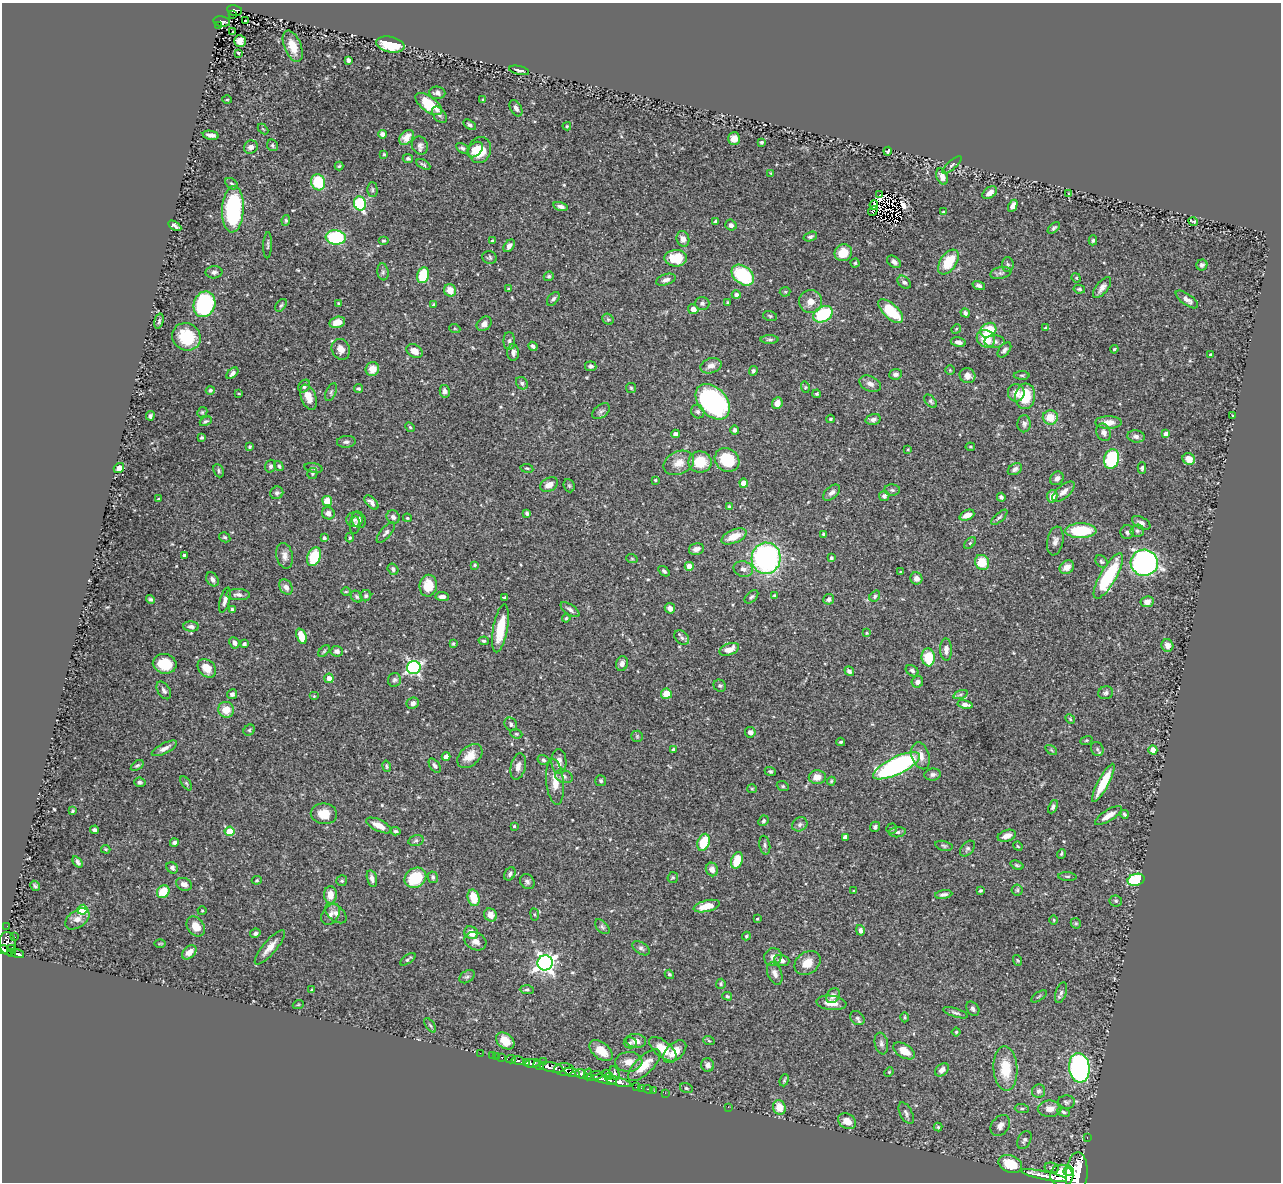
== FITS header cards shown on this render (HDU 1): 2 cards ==
NAXIS1  =                 1279
NAXIS2  =                 1180

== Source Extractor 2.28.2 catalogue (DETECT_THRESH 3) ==
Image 1279 x 1180 px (HDU 1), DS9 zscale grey, 1 PNG px = 1 image px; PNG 1283 x 1184 px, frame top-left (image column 1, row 1180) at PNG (2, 3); each listed source drawn as its Kron ellipse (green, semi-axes under 4 px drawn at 4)
Background 0.653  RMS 0.023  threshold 0.0681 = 3 sigma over >= 5 px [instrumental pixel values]
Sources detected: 537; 7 with non-positive FLUX_AUTO (blend fragments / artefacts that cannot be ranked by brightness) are neither listed nor drawn; of the other 530, the 500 brightest by FLUX_AUTO listed and drawn (30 fainter detections omitted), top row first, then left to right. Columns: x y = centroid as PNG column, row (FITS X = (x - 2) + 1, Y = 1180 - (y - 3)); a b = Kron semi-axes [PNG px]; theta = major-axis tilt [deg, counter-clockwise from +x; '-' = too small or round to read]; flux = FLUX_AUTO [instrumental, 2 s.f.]
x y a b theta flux
235 10 7 5 -11 130
232 15 3 2 - 21
246 21 3 2 - 4.3
222 22 8 5 -10 160
218 26 3 2 - 27
232 32 3 2 - 2.1
240 41 6 6 - 12
390 45 14 7 -12 66
293 46 16 8 -68 24
238 54 3 3 - 12
348 60 4 4 - 4.9
519 70 10 4 -12 4.9
437 93 8 6 -5 6.3
227 99 5 3 - 1.5
483 99 4 3 - 1.8
429 104 15 7 -37 46
516 108 9 5 -60 5.2
439 115 9 6 -51 5
470 125 7 4 -31 3.2
567 126 4 4 - 1.8
263 129 6 3 -44 1.6
382 134 4 4 - 8.6
211 135 8 3 -11 6.2
407 137 8 6 48 11
734 139 6 6 - 10
761 142 3 3 - 2.3
272 145 6 5 - 3.1
420 145 9 8 - 6.1
251 147 7 6 - 6.5
462 148 7 4 -31 3.4
475 150 9 6 43 13
480 150 13 11 77 35
888 151 4 3 - 1.7
384 154 3 3 - 1.6
408 158 5 4 - 3
423 164 8 3 -29 2.4
952 165 12 4 42 3
339 166 4 4 - 1.8
771 173 3 3 - 1.6
942 177 8 5 -68 8.7
318 182 8 6 -71 60
232 184 7 5 -39 3.2
372 190 7 5 -89 2.8
990 193 8 5 35 9.4
1068 194 4 3 - 2
879 195 3 2 - 2.4
360 203 7 6 - 110
874 205 5 2 - 2
561 206 7 4 -16 5.5
1013 206 6 4 63 7.9
233 209 23 11 87 200
873 211 5 2 - 3.7
943 212 4 3 - 1.7
286 220 5 4 - 2.5
716 221 4 3 - 2.9
1193 221 5 3 - 1.9
731 225 6 5 - 5
175 226 7 3 -33 4.1
1054 228 7 3 44 2.9
810 236 7 4 18 3.6
336 237 10 7 -5 110
683 239 8 6 -72 7.8
1093 240 5 4 - 3
384 241 5 4 - 2
492 241 3 3 - 3.5
268 245 13 3 88 2.7
509 246 7 4 53 5.5
843 253 9 8 - 27
489 257 7 6 - 2.9
676 258 11 8 1 46
894 262 7 5 -36 4.8
948 262 14 8 55 43
855 263 4 4 - 1.9
1008 264 7 6 - 3.2
1202 265 5 5 - 3.6
214 272 8 6 2 4.6
383 272 8 5 -82 3.6
1001 273 11 6 11 5.1
423 275 8 6 77 60
743 275 12 9 -38 100
549 276 5 4 - 2.9
1076 278 5 4 - 1.9
666 280 10 5 17 6.4
904 282 7 5 -43 4.5
979 285 6 4 -17 4.4
508 288 3 3 - 1.5
1102 288 12 6 52 8.3
1079 289 6 4 -10 2.5
450 290 6 6 - 19
785 292 5 5 - 1.9
736 295 4 4 - 5.3
553 299 8 5 50 3.8
1187 300 13 5 -35 8.8
811 301 11 11 - 16
728 302 3 3 - 1.9
338 303 4 3 - 1.6
702 303 7 6 - 4
204 304 13 10 68 160
434 304 4 4 - 1.8
281 305 7 4 52 2.7
693 309 5 5 - 10
891 311 15 7 -43 53
965 313 5 4 - 3.7
823 314 10 7 30 91
770 316 7 5 -17 2.5
608 319 6 5 - 2.4
159 321 8 4 75 3
337 322 8 5 14 16
484 324 8 6 41 8.1
1046 328 4 3 - 2.1
455 329 5 3 - 1.6
956 329 5 4 - 1.6
988 330 8 6 36 46
186 337 15 13 -33 51
986 339 10 8 -41 34
770 340 9 4 0 3.1
509 341 9 5 -90 4.3
995 341 10 6 0 6.2
958 342 8 4 -12 6
533 346 5 3 - 4
341 349 11 8 -65 11
1114 349 4 3 - 1.7
1004 350 9 5 51 5.1
415 351 8 6 -31 15
513 352 8 6 -86 7.2
1210 355 4 3 - 2
591 366 5 4 - 3.6
711 366 11 7 17 9
372 369 7 6 - 17
950 370 5 4 - 1.5
753 371 5 4 - 3
232 373 7 4 43 5.2
896 374 6 5 - 5.1
1022 375 8 4 0 2.2
967 376 8 7 - 8.6
522 383 7 5 -48 4
870 384 11 7 -25 7.8
304 386 7 5 53 4.6
805 387 6 3 -73 1.6
631 388 5 5 - 2.2
358 389 4 4 - 2.6
210 390 4 4 - 4.3
445 391 6 5 - 5.6
331 392 9 5 66 3.4
239 393 4 3 - 1.5
1016 393 8 8 - 11
817 394 4 4 - 1.9
1025 396 13 10 83 47
308 397 13 7 -68 17
931 401 8 5 -46 2.8
713 402 20 14 -48 310
777 403 6 5 - 10
601 411 10 6 37 4.6
698 411 7 6 - 4.1
202 412 5 4 - 1.9
1233 415 3 2 - 1.5
150 416 5 4 - 3.1
1050 417 7 7 - 25
830 419 4 3 - 1.8
873 419 7 5 16 5.9
206 421 6 4 27 2.7
1108 422 13 6 0 14
1024 424 8 6 88 4.7
410 427 5 4 - 1.8
735 430 4 4 - 3.7
1104 432 9 7 -70 6.5
676 434 4 4 - 8.8
1166 434 4 4 - 9.6
1136 436 8 6 -7 5
202 438 4 3 - 3.8
346 442 9 6 5 4.7
250 447 4 4 - 2
970 447 5 3 - 1.4
908 449 3 2 - 1.4
1111 459 10 7 73 89
1189 459 6 5 - 12
727 460 13 11 -38 54
700 462 11 10 - 36
679 463 16 11 25 18
271 466 6 5 - 3.5
279 466 5 4 - 3.1
119 468 5 4 - 12
313 468 9 4 -10 3.3
527 468 6 3 -8 1.9
1142 468 6 3 88 3.1
1015 469 7 5 30 4.7
219 471 7 5 -66 2.7
312 473 5 5 - 2.6
1057 478 7 6 - 5.9
655 480 4 3 - 1.5
744 483 4 4 - 26
549 485 9 6 26 13
569 486 7 5 -68 2.3
892 490 8 5 -1 3.4
1063 492 13 6 41 9.9
277 493 7 6 - 4
832 493 10 6 41 5.6
884 496 5 5 - 4.3
1052 496 6 5 - 15
1001 497 4 3 - 3.6
158 499 3 2 - 1.8
327 501 5 5 - 29
371 502 9 5 -44 6.2
730 507 4 3 - 3.6
328 513 6 6 - 9
527 513 4 3 - 3.8
967 515 8 5 24 14
393 517 7 6 - 4.9
999 517 10 4 41 3.5
407 518 4 3 - 1.7
354 520 8 7 - 5.2
359 520 8 7 - 4.4
1141 523 10 5 -29 5.5
355 525 9 5 83 3.8
1081 531 15 7 1 78
1137 531 7 6 - 3.4
1127 532 7 6 - 4.5
386 533 12 5 49 4.7
824 534 3 3 - 3.2
734 536 13 6 23 26
225 537 6 5 - 2.8
324 538 4 3 - 2.8
350 538 4 3 - 1.8
1055 541 14 8 79 7.1
970 543 7 4 45 2.2
696 549 8 5 14 7.7
184 555 3 3 - 2.4
285 556 13 8 -78 9.2
314 557 10 6 69 58
766 558 15 14 - 330
831 558 4 3 - 2.7
632 559 6 3 -19 1.7
1101 561 7 5 -44 2.8
982 562 8 7 - 39
1144 563 13 13 - 510
475 565 4 3 - 2.3
689 566 4 4 - 12
1067 567 8 6 37 12
393 569 6 5 - 3.8
743 569 10 7 -15 7.7
664 571 6 4 -36 3.1
901 572 4 3 - 1.5
1108 576 25 8 60 120
916 578 6 6 - 7.9
212 579 7 5 -55 6.3
428 586 11 8 81 32
286 587 8 6 -57 8.2
346 592 5 3 - 1.5
238 595 12 5 -2 5.9
774 595 3 3 - 2
366 596 6 5 - 3.3
875 596 6 4 52 2.8
357 597 6 5 - 3.1
442 597 6 4 -5 6.3
751 597 8 5 42 3.5
504 598 3 3 - 2.4
151 599 4 4 - 2.9
829 599 5 5 - 4.7
225 600 13 5 75 6.4
1147 602 6 5 - 9.2
670 608 5 5 - 6.6
232 609 4 4 - 2.7
570 610 11 5 -35 5.1
566 618 4 3 - 1.9
191 627 8 5 -2 5.7
500 628 24 7 80 45
867 633 3 3 - 1.6
301 636 8 5 -68 26
682 638 8 6 -44 4.4
484 641 5 4 - 2.7
234 643 6 5 - 6.7
244 644 4 3 - 4.7
453 644 3 3 - 2.2
1167 645 6 6 - 10
729 649 10 6 21 18
946 650 11 6 -88 7.8
324 651 7 4 45 2.2
337 651 6 5 - 5.5
928 657 9 6 -84 47
165 664 12 9 -11 36
622 664 7 5 72 6.9
414 667 7 6 - 320
207 668 10 8 -45 19
849 671 5 4 - 4.8
912 671 7 5 -36 3.9
329 678 5 4 - 12
394 680 7 6 - 3.9
917 682 6 5 - 6.8
720 686 6 6 - 2.9
164 690 10 6 -58 5.2
1106 693 7 6 - 3.9
232 694 5 5 - 4.9
666 694 5 5 - 22
960 694 7 3 19 2.8
314 696 5 4 - 1.7
413 703 6 5 - 5.2
965 704 7 4 -11 7.4
226 710 8 8 - 20
1070 719 5 4 - 1.8
511 724 7 6 - 3.8
249 730 6 5 - 2.2
750 732 5 5 - 5.9
516 734 6 4 -20 2.2
637 736 6 5 - 2.5
1086 740 6 4 19 1.8
841 742 4 3 - 2.2
164 748 14 5 27 8.2
673 749 4 3 - 1.8
1097 749 7 6 - 3.2
1051 750 6 4 -36 2.2
1153 750 4 4 - 21
470 756 14 9 41 20
921 756 14 8 -72 12
446 757 4 4 - 12
543 760 6 5 - 3.3
559 761 12 7 -88 8.4
137 765 7 4 35 2.7
386 766 6 3 -79 2.1
435 766 8 4 -53 3.8
518 766 13 7 78 9.1
896 766 26 8 26 320
770 771 5 4 - 2.2
933 774 8 6 8 5
564 776 9 6 -19 4.9
817 777 8 7 - 14
601 781 5 5 - 2.9
831 781 4 3 - 1.7
140 782 5 4 - 3.6
555 782 23 9 -84 19
186 783 8 4 -55 2.2
1103 783 21 5 62 42
783 786 6 4 -21 2.6
752 789 5 4 - 1.9
1053 807 7 4 66 3.4
72 811 3 3 - 2.2
324 814 13 10 -8 23
1124 814 4 3 - 2.6
1108 816 15 5 32 12
763 821 5 4 - 2.5
800 824 8 6 30 5.1
379 825 14 5 -26 18
514 826 4 4 - 1.7
875 827 5 4 - 3.4
892 829 5 5 - 2
95 830 4 4 - 4.1
229 831 5 5 - 33
396 831 5 4 - 2.6
897 832 8 5 6 3.3
1007 836 9 5 18 10
845 837 4 4 - 5.9
416 840 8 5 16 3.5
174 842 4 4 - 4.3
703 842 9 5 71 40
765 845 9 5 -79 4
944 846 8 4 -15 2.9
1018 846 5 4 - 1.6
967 848 9 6 48 3.7
106 849 5 3 - 1.6
1061 854 5 3 - 1.9
737 860 8 5 69 30
78 862 6 4 -52 3.8
1017 865 7 3 -18 2.1
172 868 6 5 - 5.1
712 869 7 6 - 8.4
510 874 7 5 62 3.9
1067 876 9 4 -4 2.2
433 877 6 5 - 3.1
673 877 5 5 - 2.3
372 878 8 5 -76 6
415 878 11 9 32 60
257 880 5 4 - 1.7
1136 880 8 6 14 130
342 881 5 5 - 2.8
527 882 8 6 -52 4.3
184 884 8 6 -23 8.2
35 886 5 4 - 2.4
1017 890 5 5 - 2.3
854 891 3 3 - 1.6
980 891 4 3 - 2.1
163 892 7 6 - 32
944 894 9 4 8 4.7
330 895 9 6 -89 18
473 898 8 6 -76 37
1116 901 6 5 - 2.8
707 906 13 5 14 26
82 910 5 5 - 80
202 911 4 4 - 1.6
336 913 12 7 -40 8
331 914 11 8 56 8.3
535 914 6 3 -81 1.6
490 915 7 6 - 11
77 919 14 8 36 9.6
757 919 4 3 - 1.7
1054 920 5 3 - 1.5
1076 923 5 4 - 2.1
7 926 2 2 - 6.5
196 926 11 8 -54 19
602 927 9 5 -45 3.4
860 930 5 4 - 3.9
255 933 5 4 - 3.6
471 933 7 6 - 18
746 936 4 4 - 2.3
15 937 2 2 - 6.9
475 941 11 8 -26 9
8 944 12 8 -79 790
160 944 6 4 1 1.7
270 947 22 6 49 16
11 948 4 2 - 90
641 948 10 5 -33 4
3 950 5 4 - 370
12 952 4 3 - 140
189 952 8 5 42 12
18 954 6 3 -15 280
773 957 9 8 - 7
408 959 9 3 36 3
1017 960 5 3 - 1.5
782 961 8 5 -16 5.7
545 963 7 7 - 690
807 963 14 11 35 19
775 973 12 7 -67 7.6
669 974 5 4 - 2.2
467 977 8 5 35 3.6
721 984 5 5 - 2.7
312 990 4 3 - 1.7
527 990 7 4 -3 2.4
1061 993 11 5 71 4.9
727 996 5 3 - 2
833 996 8 6 56 8.3
1039 996 9 3 32 2.1
831 1003 15 7 -6 18
298 1005 5 3 - 1.5
973 1009 8 6 -56 4.4
955 1013 13 4 -17 3.6
905 1017 5 3 - 1.6
857 1018 8 6 -38 4.2
430 1025 8 4 -54 2.7
956 1032 4 4 - 2.1
505 1041 10 7 -37 23
636 1041 10 7 -7 11
709 1041 6 3 -19 1.5
630 1043 6 5 - 3.1
881 1044 11 6 -79 5
663 1049 16 8 -40 26
601 1051 13 8 -39 24
904 1051 12 6 -31 17
675 1052 14 8 44 21
480 1053 2 2 - 6.7
492 1055 2 2 - 11
497 1056 3 2 - 15
502 1057 3 3 - 50
511 1059 5 3 - 85
518 1061 7 3 -10 200
543 1061 2 2 - 11
629 1062 14 10 5 15
527 1063 3 3 - 310
533 1063 8 4 7 550
539 1065 5 3 - 360
644 1065 21 8 44 29
708 1065 7 6 - 7.2
551 1067 12 4 -12 1700
1079 1068 15 10 -83 300
564 1069 10 6 0 670
1005 1069 22 12 -87 44
942 1070 8 5 41 7
572 1072 8 3 -17 380
889 1072 5 4 - 1.6
606 1073 3 2 - 11
615 1073 7 4 -67 2.7
581 1074 6 4 -22 590
588 1074 6 4 73 180
595 1076 8 4 14 220
609 1076 2 2 - 25
605 1079 12 3 -12 860
784 1080 6 3 70 2.1
618 1082 13 4 -15 1200
637 1087 3 3 - 43
641 1088 2 2 - 15
686 1088 6 5 - 2.5
648 1089 5 3 - 33
654 1091 2 2 - 9.4
1039 1091 7 6 - 4.3
665 1093 2 2 - 13
1066 1102 9 7 3 3.9
728 1107 2 2 - 34
779 1107 7 6 - 22
1022 1109 7 4 -3 2.6
1050 1109 12 8 2 14
1063 1112 6 4 -28 2.8
906 1113 12 6 -63 4.8
847 1121 10 7 -31 15
1000 1125 11 8 52 9.5
938 1127 4 4 - 1.8
1087 1137 3 2 - 15
1024 1140 10 6 63 5.4
1010 1164 12 8 -22 44
1052 1168 7 5 -13 3.1
1068 1171 5 4 - 750
1077 1173 21 11 86 3900
1044 1176 23 4 -11 1800
1062 1176 11 11 - 3500
At the frame edge (FLAGS 8, measured only in part): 2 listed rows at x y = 3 950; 1077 1173
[30 fainter detections neither listed nor drawn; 7 non-positive-flux detections neither listed nor drawn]